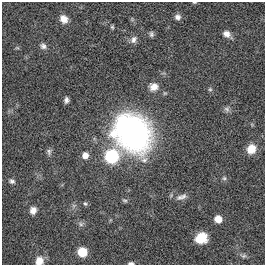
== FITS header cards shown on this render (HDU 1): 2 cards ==
NAXIS1  =                  263
NAXIS2  =                  263

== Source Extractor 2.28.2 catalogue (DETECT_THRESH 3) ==
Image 263 x 263 px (HDU 1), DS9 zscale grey, 1 PNG px = 1 image px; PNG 267 x 267 px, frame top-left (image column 1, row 263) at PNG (2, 2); no overlay
Background 0.00369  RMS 0.029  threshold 0.0862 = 3 sigma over >= 5 px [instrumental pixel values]
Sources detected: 31; all 31 listed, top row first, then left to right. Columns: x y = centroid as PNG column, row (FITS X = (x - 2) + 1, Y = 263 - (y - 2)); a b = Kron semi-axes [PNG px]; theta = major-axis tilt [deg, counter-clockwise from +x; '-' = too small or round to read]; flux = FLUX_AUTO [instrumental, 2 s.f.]
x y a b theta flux
194 2 6 3 8 1.8
178 17 7 7 - 7.5
64 19 8 7 - 16
112 27 6 4 -46 2.5
151 34 7 5 -82 4.6
227 34 9 6 -35 12
133 40 10 8 65 8.7
43 46 9 7 -35 6.6
154 87 12 10 6 16
210 89 5 5 - 2.9
66 100 6 4 78 6
227 109 8 7 - 5.6
132 133 30 24 -47 700
251 149 10 9 - 26
49 152 9 6 89 5.6
85 155 7 6 - 14
112 156 8 8 - 250
224 178 6 6 - 3.6
12 181 8 6 -19 5.9
179 197 10 8 23 9.8
125 200 7 5 -16 3.4
85 204 7 5 -47 3.4
74 205 7 4 18 3.5
33 210 9 8 - 12
218 219 6 6 - 23
81 224 9 7 0 5.8
201 238 11 10 - 38
82 252 7 7 - 60
243 256 9 6 -18 5.9
39 261 10 9 - 19
131 263 7 3 0 5.9
At the frame edge (FLAGS 8, measured only in part): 3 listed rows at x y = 194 2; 39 261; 131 263